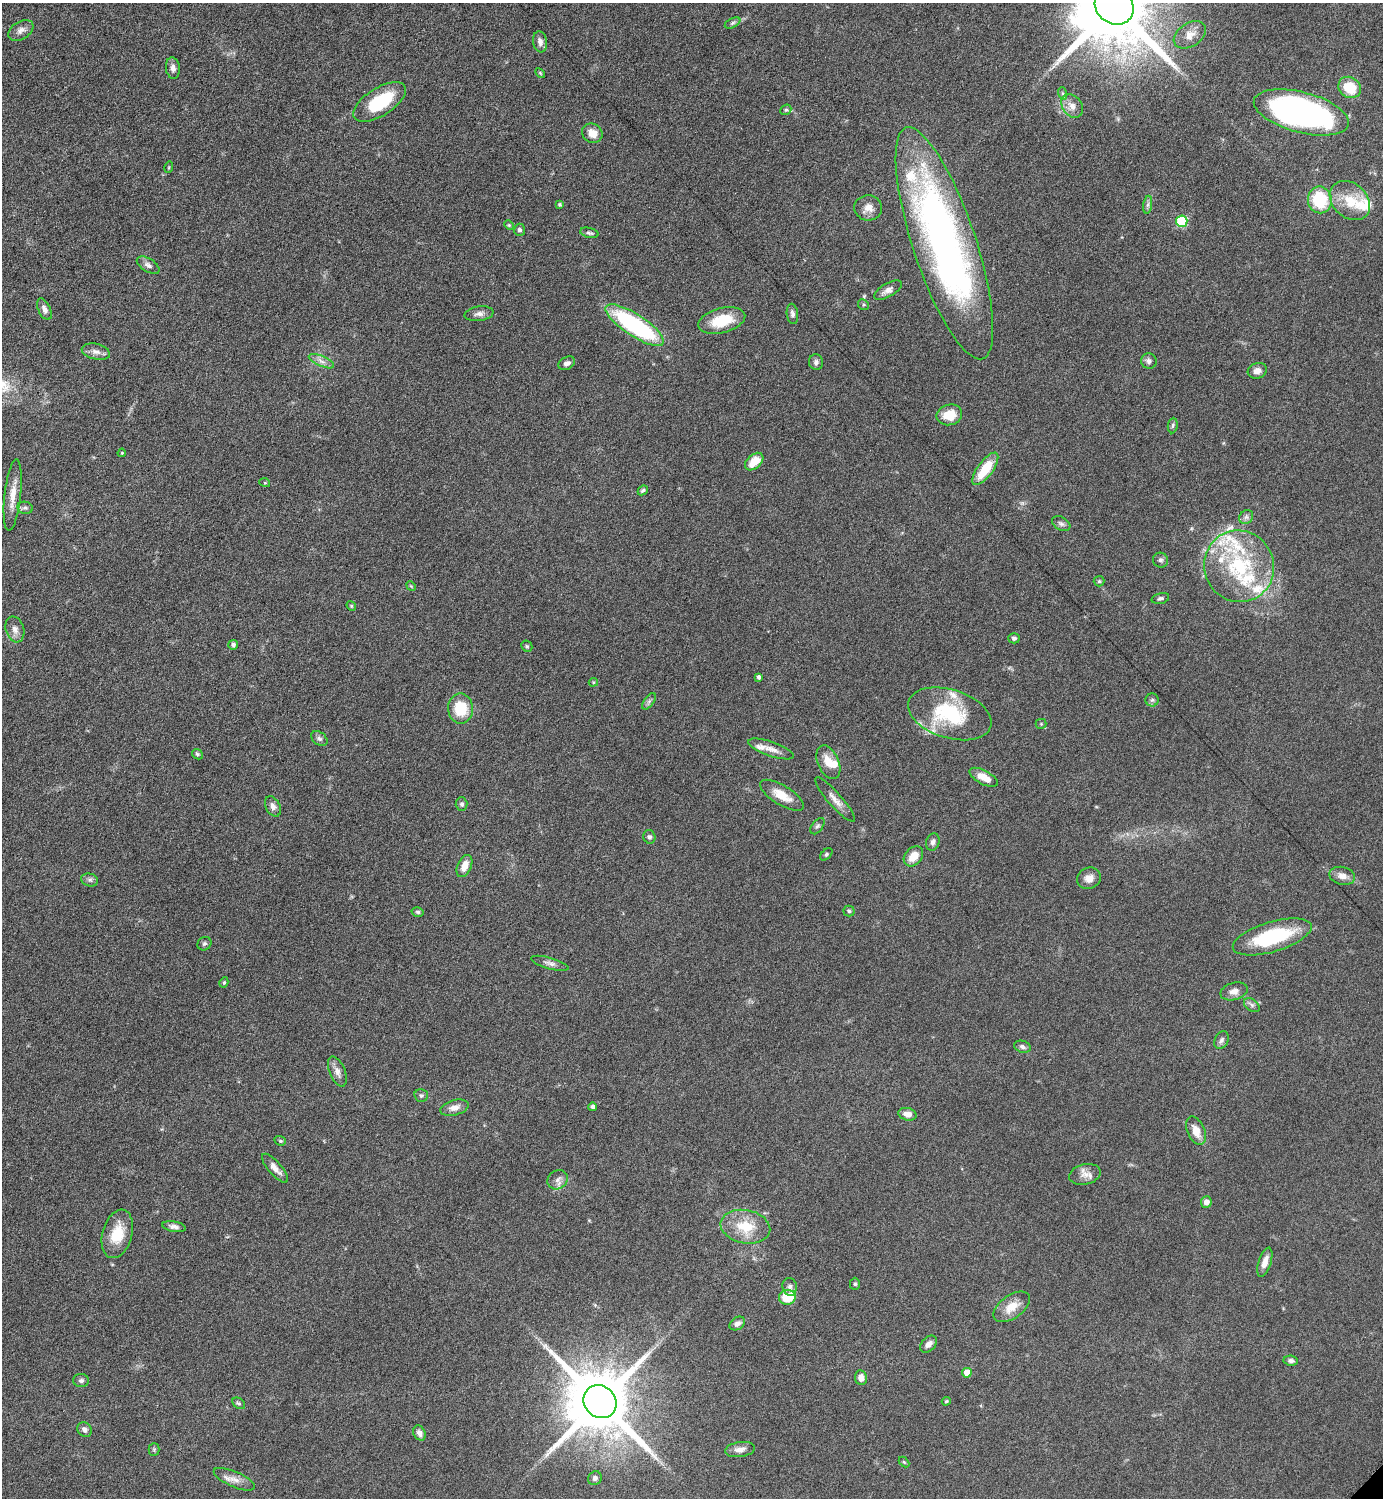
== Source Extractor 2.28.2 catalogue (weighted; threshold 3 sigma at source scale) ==
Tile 11 of 4 x 4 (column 3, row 3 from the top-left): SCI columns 3072-4452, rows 1503-2998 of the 6002 x 6002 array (HDU 1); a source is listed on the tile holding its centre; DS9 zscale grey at full resolution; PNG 1385 x 1500 px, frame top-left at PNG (2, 3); each listed source drawn as its Kron ellipse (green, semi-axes under 4 px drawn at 4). Shown black and unused: <1% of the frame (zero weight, under 6 of 12 exposures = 1% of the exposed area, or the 3 px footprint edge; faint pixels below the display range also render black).
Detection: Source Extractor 2.28.2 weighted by HDU 2 'WHT'; one run over the whole footprint, this tile lists its part. Background 0.087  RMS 0.0038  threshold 0.0156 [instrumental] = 3 sigma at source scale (4.09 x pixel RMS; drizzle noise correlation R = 1.36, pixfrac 0.8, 0.05/0.05 arcsec/px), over >= 5 px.
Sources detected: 140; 1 inside a brighter object's white glare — neither listed nor drawn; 9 inside a brighter listed object's ellipse — not listed separately; the other 130 listed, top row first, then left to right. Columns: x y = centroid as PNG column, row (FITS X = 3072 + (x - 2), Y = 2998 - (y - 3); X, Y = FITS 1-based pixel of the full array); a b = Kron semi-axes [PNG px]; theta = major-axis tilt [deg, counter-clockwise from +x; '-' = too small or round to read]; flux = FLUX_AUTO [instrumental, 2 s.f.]
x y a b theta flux
1114 6 20 17 -38 5600
732 23 8 4 27 0.79
21 30 14 9 33 2.1
1190 35 17 11 33 3.6
540 42 10 7 -81 1.9
173 68 11 7 -83 1.6
540 73 6 3 -46 0.37
1350 87 12 10 -33 11
1062 93 6 4 -71 0.57
380 102 30 14 32 19
1072 106 13 9 -52 2.8
786 110 6 5 - 0.54
1301 112 49 20 -15 110
592 133 10 9 - 3.6
169 167 6 3 72 0.4
1320 200 13 12 - 18
1350 201 22 17 -42 10
559 204 4 4 - 0.52
1148 205 9 4 81 0.93
868 208 14 12 -6 3.2
1182 221 6 5 - 27
509 225 5 4 - 0.43
520 230 6 5 - 0.83
589 233 9 5 -14 0.89
944 243 122 31 -72 180
148 265 13 6 -31 1.5
888 290 15 6 30 2.1
863 305 6 5 - 0.54
44 309 11 6 -65 1.7
479 314 14 7 8 1.8
792 314 10 5 -82 1.2
722 320 24 12 14 11
635 325 34 11 -33 51
96 352 14 8 -14 2.1
321 361 14 5 -24 1.8
1149 361 8 7 - 1.4
816 362 8 7 - 1.1
567 363 9 6 28 1.4
1257 371 10 7 17 1.9
949 415 13 10 13 6.7
1173 425 8 5 83 0.77
122 453 4 3 - 0.35
754 462 11 6 42 6.1
985 469 19 7 54 10
265 483 5 3 - 0.35
643 490 5 4 - 0.66
13 495 36 8 84 5.3
25 508 8 6 -11 0.85
1246 517 7 6 - 1.1
1061 524 10 6 -31 1.1
1160 560 7 7 - 1
1239 566 36 34 -69 33
1099 581 5 5 - 0.55
411 586 5 4 - 0.35
1160 598 9 5 15 0.86
351 606 5 4 - 0.44
15 629 13 9 -73 2.2
1014 638 6 5 - 0.9
233 645 5 4 - 1.1
527 646 6 5 - 0.55
759 677 4 4 - 1.2
593 682 5 4 - 0.4
1152 700 6 6 - 0.78
649 701 10 5 54 0.96
461 708 15 12 -89 12
950 714 43 24 -17 28
1041 724 5 5 - 0.42
319 739 9 6 -39 1
771 749 24 7 -18 3
197 754 6 4 -44 0.65
828 762 18 10 -66 4.8
984 777 16 7 -28 4.9
782 795 25 9 -31 5.6
835 799 29 7 -49 3.1
462 804 6 6 - 0.88
273 806 11 7 -61 1.7
817 826 9 5 52 0.89
649 837 7 6 - 0.9
933 842 9 6 72 1.3
826 854 7 4 45 0.66
913 856 11 8 49 5.1
464 866 12 6 66 3.7
1342 876 13 8 -14 2.5
1089 878 12 10 22 2.6
90 880 8 6 -15 1
849 911 5 5 - 0.6
418 912 6 4 -14 0.63
1272 937 41 15 17 28
204 944 7 6 - 0.81
550 963 19 5 -16 1.7
224 982 5 4 - 0.56
1234 991 14 8 14 2.3
1252 1005 9 5 -37 1.1
1221 1040 9 6 65 1.2
1022 1047 8 6 -18 1.1
337 1072 16 8 -68 2.4
421 1095 7 6 - 0.79
593 1107 4 4 - 1.3
454 1108 14 7 15 2.6
907 1114 9 6 -14 2.6
1196 1131 15 8 -68 4.2
280 1141 6 4 -20 0.5
275 1168 18 6 -49 2.7
1085 1174 16 10 13 3
557 1180 11 9 37 1.9
1206 1202 6 5 - 1.9
174 1227 12 5 -10 1.6
745 1227 25 16 -11 11
117 1234 25 15 74 9.2
1265 1262 15 6 72 3.2
855 1284 6 5 - 0.63
790 1287 9 7 -80 1.3
787 1297 8 7 - 10
1012 1307 21 11 35 5.5
737 1324 8 6 32 1.5
929 1344 10 6 45 1.6
1291 1361 7 5 -8 1.2
967 1373 5 4 - 5.1
861 1378 7 6 - 2.5
81 1381 8 6 -1 0.96
946 1401 4 3 - 0.47
600 1402 17 15 -43 3900
239 1403 7 5 -38 0.7
84 1430 8 6 -50 1.4
419 1433 8 6 -62 1.7
154 1450 6 5 - 0.53
740 1450 15 7 8 2.4
904 1462 6 4 -45 0.44
595 1478 7 6 - 1.2
234 1479 22 7 -23 3.2
Isophote crosses this tile's border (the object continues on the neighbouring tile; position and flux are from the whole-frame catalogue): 1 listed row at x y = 1114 6